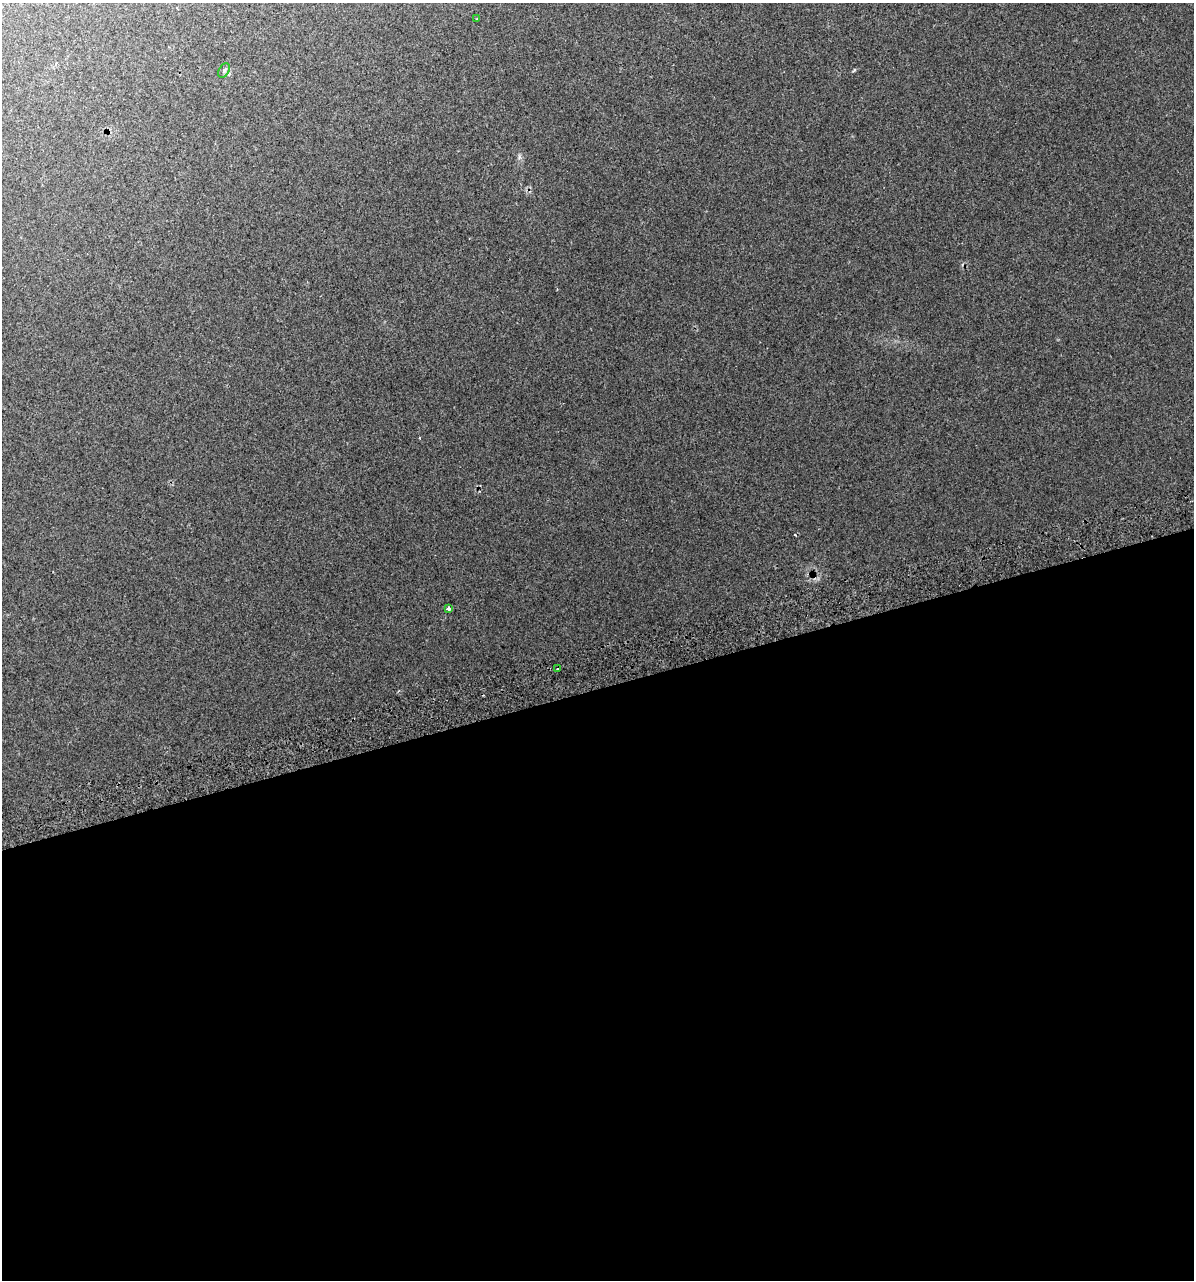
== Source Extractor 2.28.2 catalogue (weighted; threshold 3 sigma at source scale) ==
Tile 15 of 4 x 4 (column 3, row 4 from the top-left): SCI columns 2439-3630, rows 42-1319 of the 4924 x 5196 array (HDU 1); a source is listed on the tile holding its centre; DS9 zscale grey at full resolution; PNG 1196 x 1282 px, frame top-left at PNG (2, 3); each listed source drawn as its Kron ellipse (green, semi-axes under 4 px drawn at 4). Shown black and unused: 46% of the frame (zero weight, under 2 of 3 exposures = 2% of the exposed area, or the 3 px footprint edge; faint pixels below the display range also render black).
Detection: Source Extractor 2.28.2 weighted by HDU 2 'WHT'; one run over the whole footprint, this tile lists its part. Background 0.0387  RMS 0.01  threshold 0.0466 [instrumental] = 3 sigma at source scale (4.5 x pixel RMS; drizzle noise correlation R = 1.50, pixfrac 1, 0.0396/0.0396 arcsec/px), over >= 5 px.
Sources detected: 6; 2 cosmic-ray / hot-pixel residue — neither listed nor drawn; the other 4 listed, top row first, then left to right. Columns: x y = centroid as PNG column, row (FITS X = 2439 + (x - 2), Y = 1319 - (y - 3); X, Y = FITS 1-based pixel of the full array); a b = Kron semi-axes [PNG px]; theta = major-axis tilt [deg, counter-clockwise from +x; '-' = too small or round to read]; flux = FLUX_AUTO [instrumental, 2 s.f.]
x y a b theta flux
477 19 3 2 - 1.3
224 70 8 5 62 2.3
448 609 4 3 - 6
557 669 3 3 - 2.1